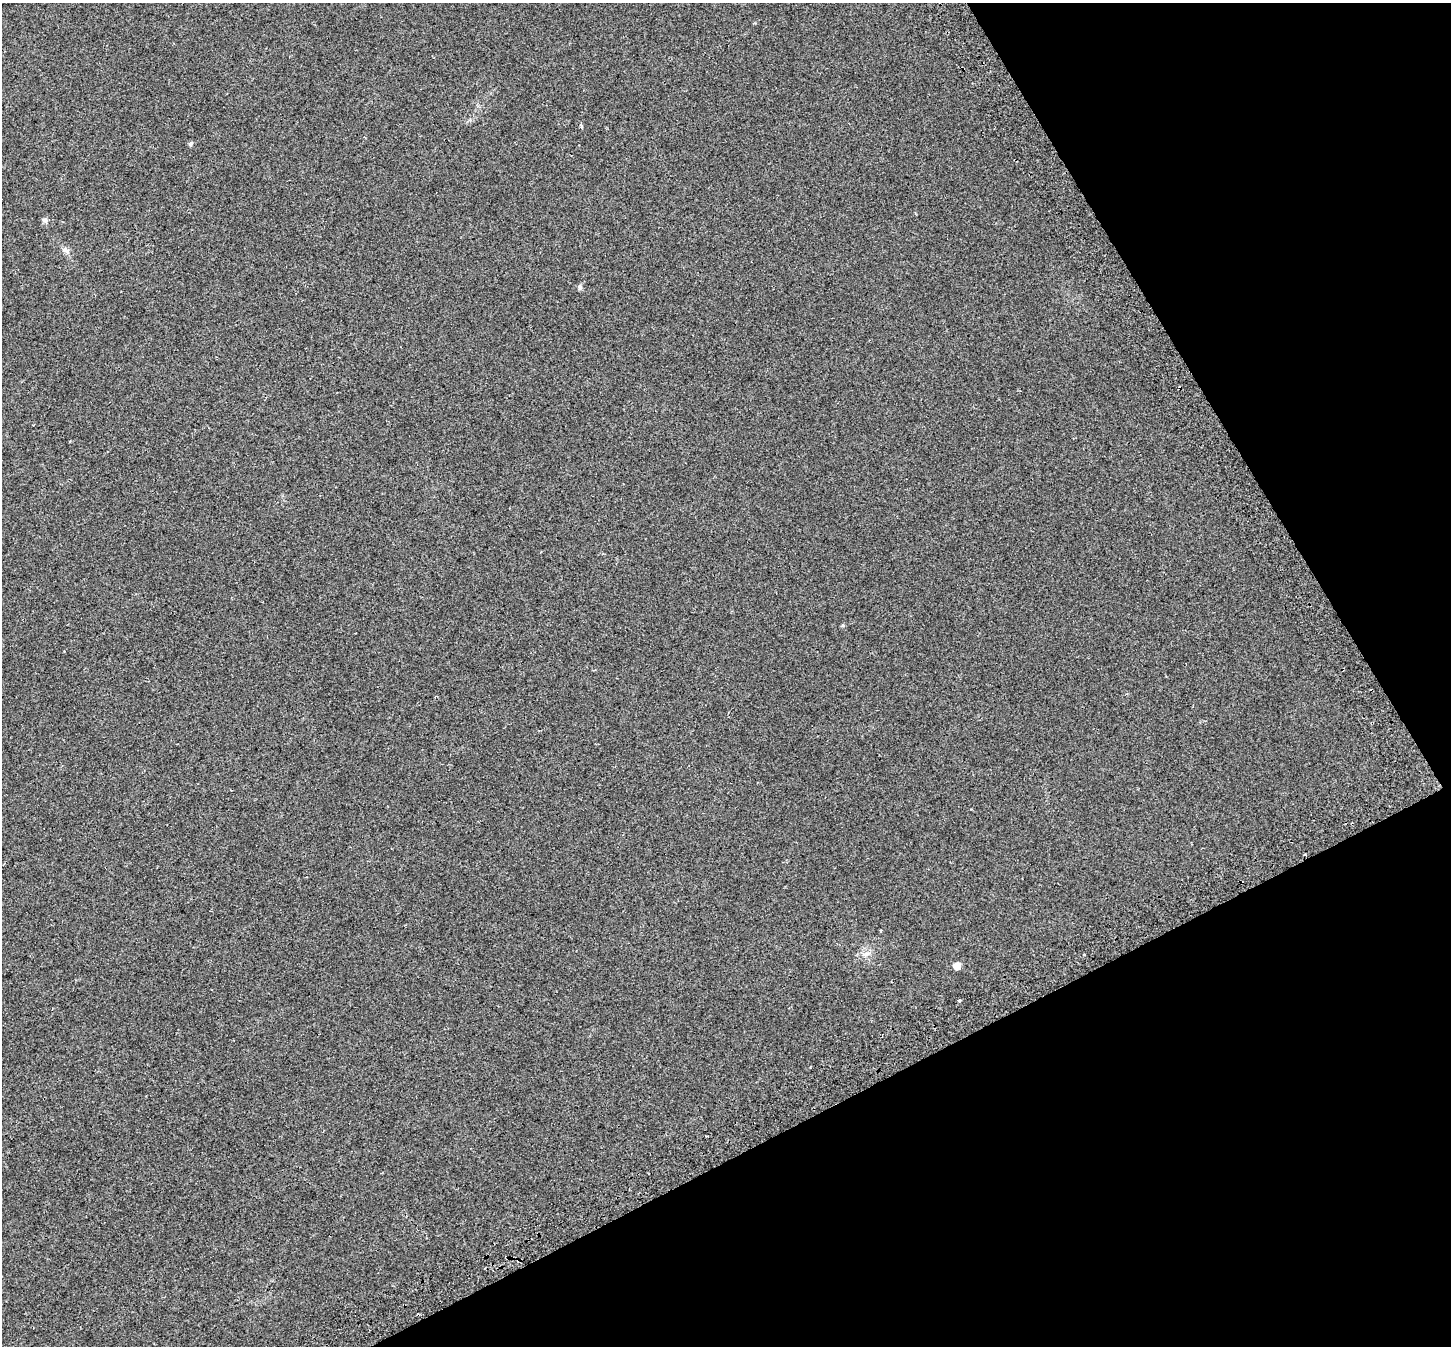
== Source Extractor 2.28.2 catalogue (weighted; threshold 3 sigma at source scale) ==
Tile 12 of 4 x 4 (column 4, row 3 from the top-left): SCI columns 4406-5854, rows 1528-2871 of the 5917 x 5803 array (HDU 1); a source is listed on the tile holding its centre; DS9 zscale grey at full resolution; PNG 1453 x 1348 px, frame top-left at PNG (2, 3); no overlay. Shown black and unused: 26% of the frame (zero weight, under 2 of 3 exposures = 4% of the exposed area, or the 3 px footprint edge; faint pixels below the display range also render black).
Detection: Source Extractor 2.28.2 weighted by HDU 2 'WHT'; one run over the whole footprint, this tile lists its part. Background 0.0439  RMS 0.01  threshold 0.047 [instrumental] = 3 sigma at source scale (4.5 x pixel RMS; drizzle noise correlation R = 1.50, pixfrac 1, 0.0396/0.0396 arcsec/px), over >= 5 px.
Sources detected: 8; all 8 listed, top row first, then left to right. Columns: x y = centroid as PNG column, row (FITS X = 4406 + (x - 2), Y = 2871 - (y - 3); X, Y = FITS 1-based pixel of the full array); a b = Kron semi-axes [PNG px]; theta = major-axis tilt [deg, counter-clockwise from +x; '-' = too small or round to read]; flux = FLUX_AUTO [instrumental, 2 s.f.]
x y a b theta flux
191 144 6 5 - 2.1
45 220 8 5 -38 2.7
66 250 11 7 -25 3.9
580 287 7 5 -89 2.1
843 626 5 3 - 1.1
866 954 9 5 31 3.3
957 966 5 5 - 13
959 1000 4 3 - 6.2